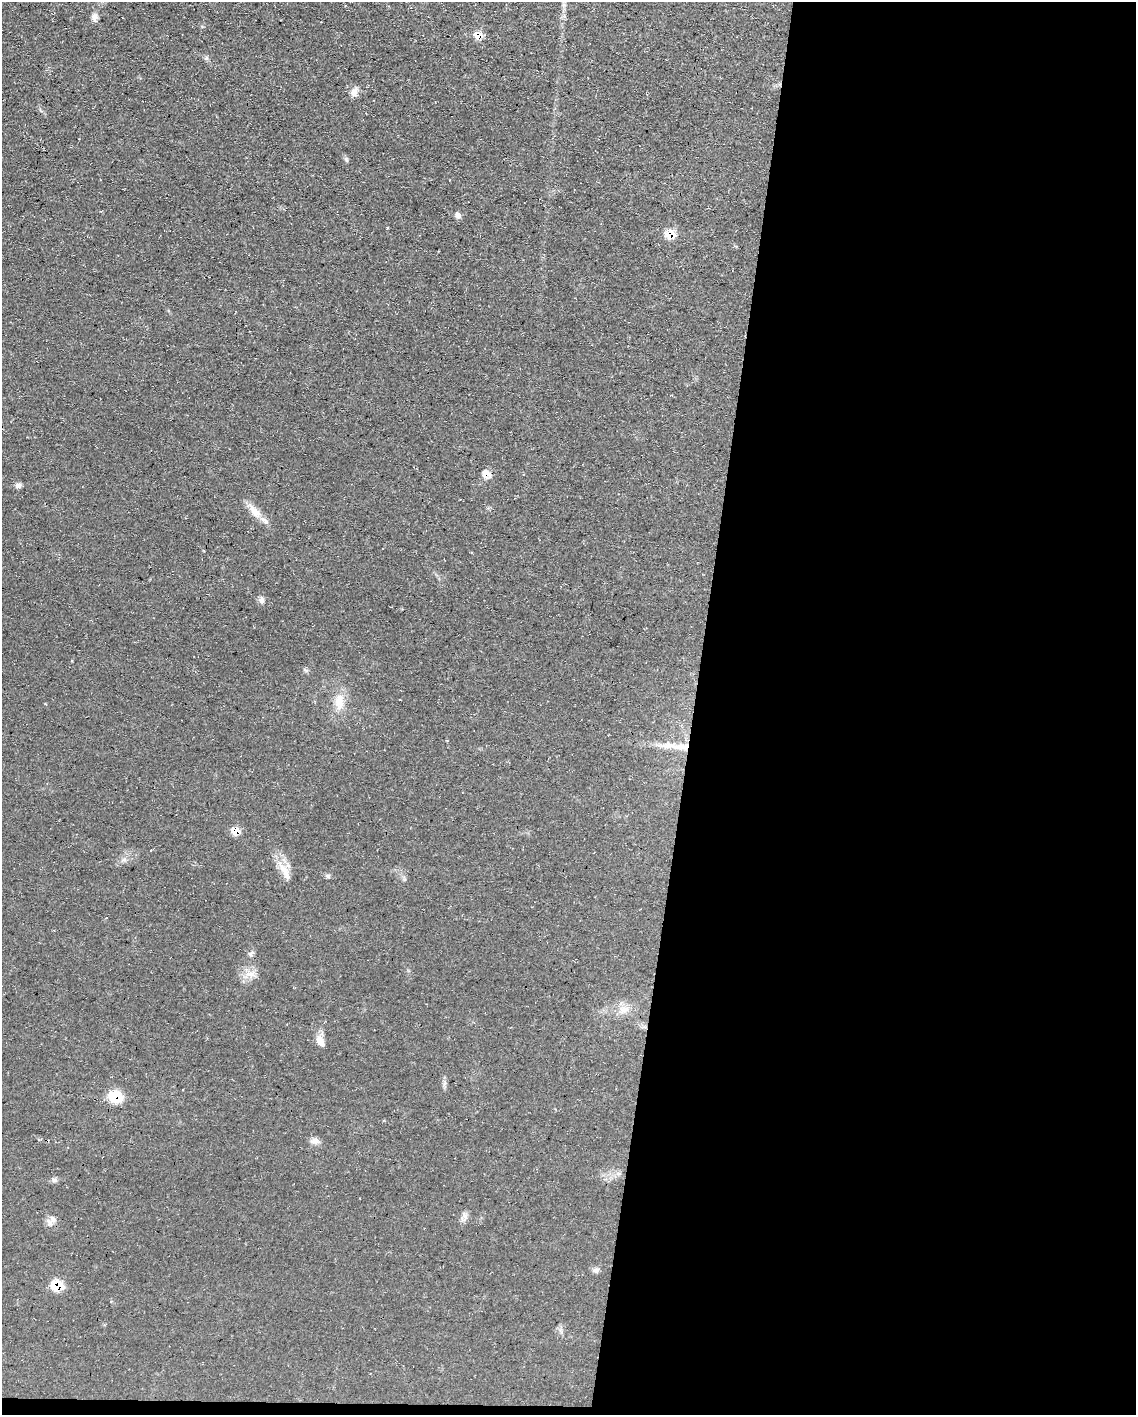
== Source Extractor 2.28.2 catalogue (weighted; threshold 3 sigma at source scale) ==
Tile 12 of 4 x 3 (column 4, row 3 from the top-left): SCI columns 3403-4536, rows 214-1626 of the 4538 x 4557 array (HDU 1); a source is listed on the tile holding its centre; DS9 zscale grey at full resolution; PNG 1138 x 1417 px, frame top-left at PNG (2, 2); no overlay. Shown black and unused: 40% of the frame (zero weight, under 3 of 4 exposures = <1% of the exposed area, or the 3 px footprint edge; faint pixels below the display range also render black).
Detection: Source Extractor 2.28.2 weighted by HDU 2 'WHT'; one run over the whole footprint, this tile lists its part. Background 0.0698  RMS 0.0075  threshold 0.0339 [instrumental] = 3 sigma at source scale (4.5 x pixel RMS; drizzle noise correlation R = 1.50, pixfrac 1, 0.05/0.05 arcsec/px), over >= 5 px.
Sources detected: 30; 1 inside a brighter listed object's ellipse — not listed separately; the other 29 listed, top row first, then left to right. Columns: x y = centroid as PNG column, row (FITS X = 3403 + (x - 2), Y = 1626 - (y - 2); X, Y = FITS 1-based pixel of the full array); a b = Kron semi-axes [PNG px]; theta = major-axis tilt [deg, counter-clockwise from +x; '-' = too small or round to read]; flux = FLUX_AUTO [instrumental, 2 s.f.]
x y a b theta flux
94 17 11 7 -89 3.7
478 36 8 7 - 9.4
206 58 5 5 - 1.4
354 92 13 9 61 4.4
346 159 8 4 -55 1.4
458 215 8 7 - 2.8
670 234 8 8 - 17
486 474 11 10 - 5.4
18 485 9 6 14 2.6
255 511 23 10 -50 9.6
261 600 8 7 - 2.6
306 670 9 4 -33 1.4
339 701 23 13 86 13
677 746 47 9 -3 17
236 831 7 7 - 10
284 871 36 9 -59 11
328 876 8 5 -41 1.6
251 953 9 5 46 2.1
250 974 15 8 -2 6.3
624 1009 15 11 9 8.4
320 1040 13 9 -65 7
444 1084 9 4 71 1.8
115 1097 14 12 -10 21
315 1141 12 8 -5 3.8
54 1180 8 6 -3 1.9
464 1216 14 6 -70 3
53 1219 11 9 -48 4.2
596 1270 9 8 - 2.4
57 1286 8 7 - 28
Overlapping masked pixels (flux is a lower limit): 7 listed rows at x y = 478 36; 670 234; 486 474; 677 746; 236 831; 115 1097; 57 1286